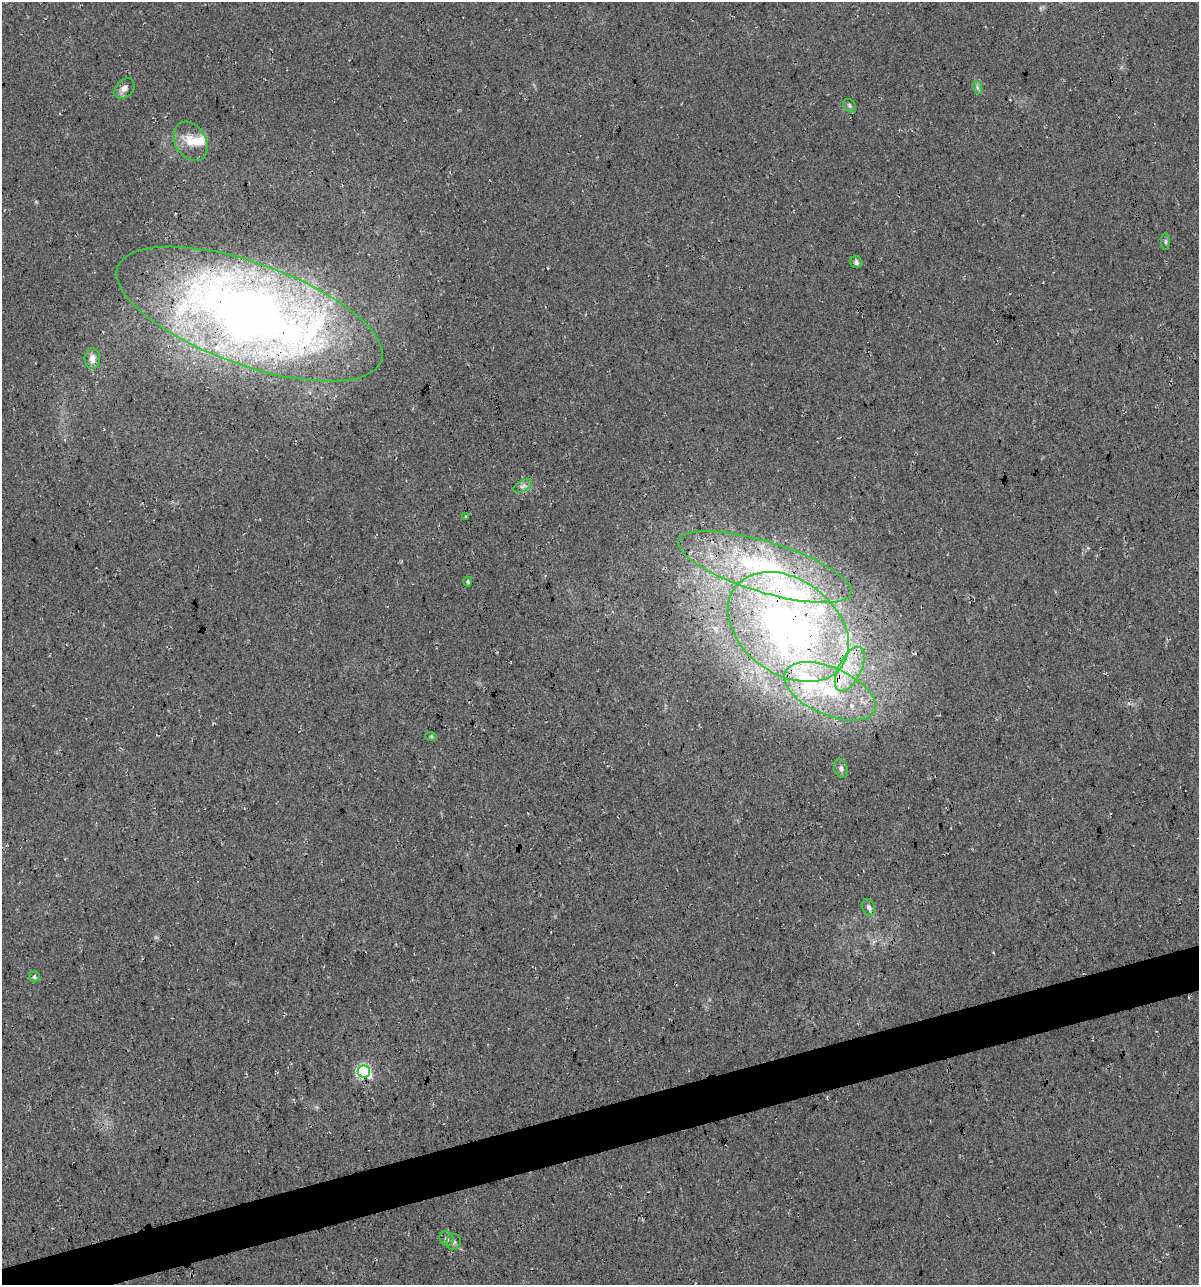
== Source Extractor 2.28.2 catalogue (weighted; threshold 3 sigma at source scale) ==
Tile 7 of 4 x 4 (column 3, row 2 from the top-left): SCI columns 2439-3635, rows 2565-3847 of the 4927 x 5129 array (HDU 1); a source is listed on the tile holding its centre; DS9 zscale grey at full resolution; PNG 1201 x 1287 px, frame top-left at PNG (2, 2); each listed source drawn as its Kron ellipse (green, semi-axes under 4 px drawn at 4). Shown black and unused: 4% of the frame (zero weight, under 3 of 4 exposures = <1% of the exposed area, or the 3 px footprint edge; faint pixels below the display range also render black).
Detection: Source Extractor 2.28.2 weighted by HDU 2 'WHT'; one run over the whole footprint, this tile lists its part. Background 0.0217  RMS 0.008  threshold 0.0359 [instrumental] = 3 sigma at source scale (4.5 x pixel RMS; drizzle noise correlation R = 1.50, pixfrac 1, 0.0396/0.0396 arcsec/px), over >= 5 px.
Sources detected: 28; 6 inside a brighter listed object's ellipse — not listed separately; the other 22 listed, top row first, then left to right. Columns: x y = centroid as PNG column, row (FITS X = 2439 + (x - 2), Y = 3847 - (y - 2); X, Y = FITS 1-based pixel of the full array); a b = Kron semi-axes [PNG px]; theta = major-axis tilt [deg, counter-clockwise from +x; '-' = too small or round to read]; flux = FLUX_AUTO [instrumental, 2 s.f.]
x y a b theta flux
977 87 7 4 -72 1.8
124 88 11 8 45 4.2
849 106 7 6 - 1.6
191 141 21 15 -59 15
1166 242 8 4 90 1.5
856 262 6 5 - 2.5
249 314 140 51 -20 840
92 358 10 8 88 5.9
523 486 10 5 27 3
466 516 3 3 - 1.4
765 567 90 25 -17 120
468 581 5 4 - 1.2
788 627 67 47 -37 330
850 669 24 11 63 23
830 691 49 23 -23 81
431 736 6 4 -18 1.1
841 768 10 6 -71 3.1
869 907 8 6 -69 2.8
34 977 5 5 - 1.8
364 1072 6 6 - 150
447 1239 8 6 -46 2.3
453 1242 8 7 - 2.3
Overlapping masked pixels (flux is a lower limit): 4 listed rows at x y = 249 314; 765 567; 788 627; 364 1072